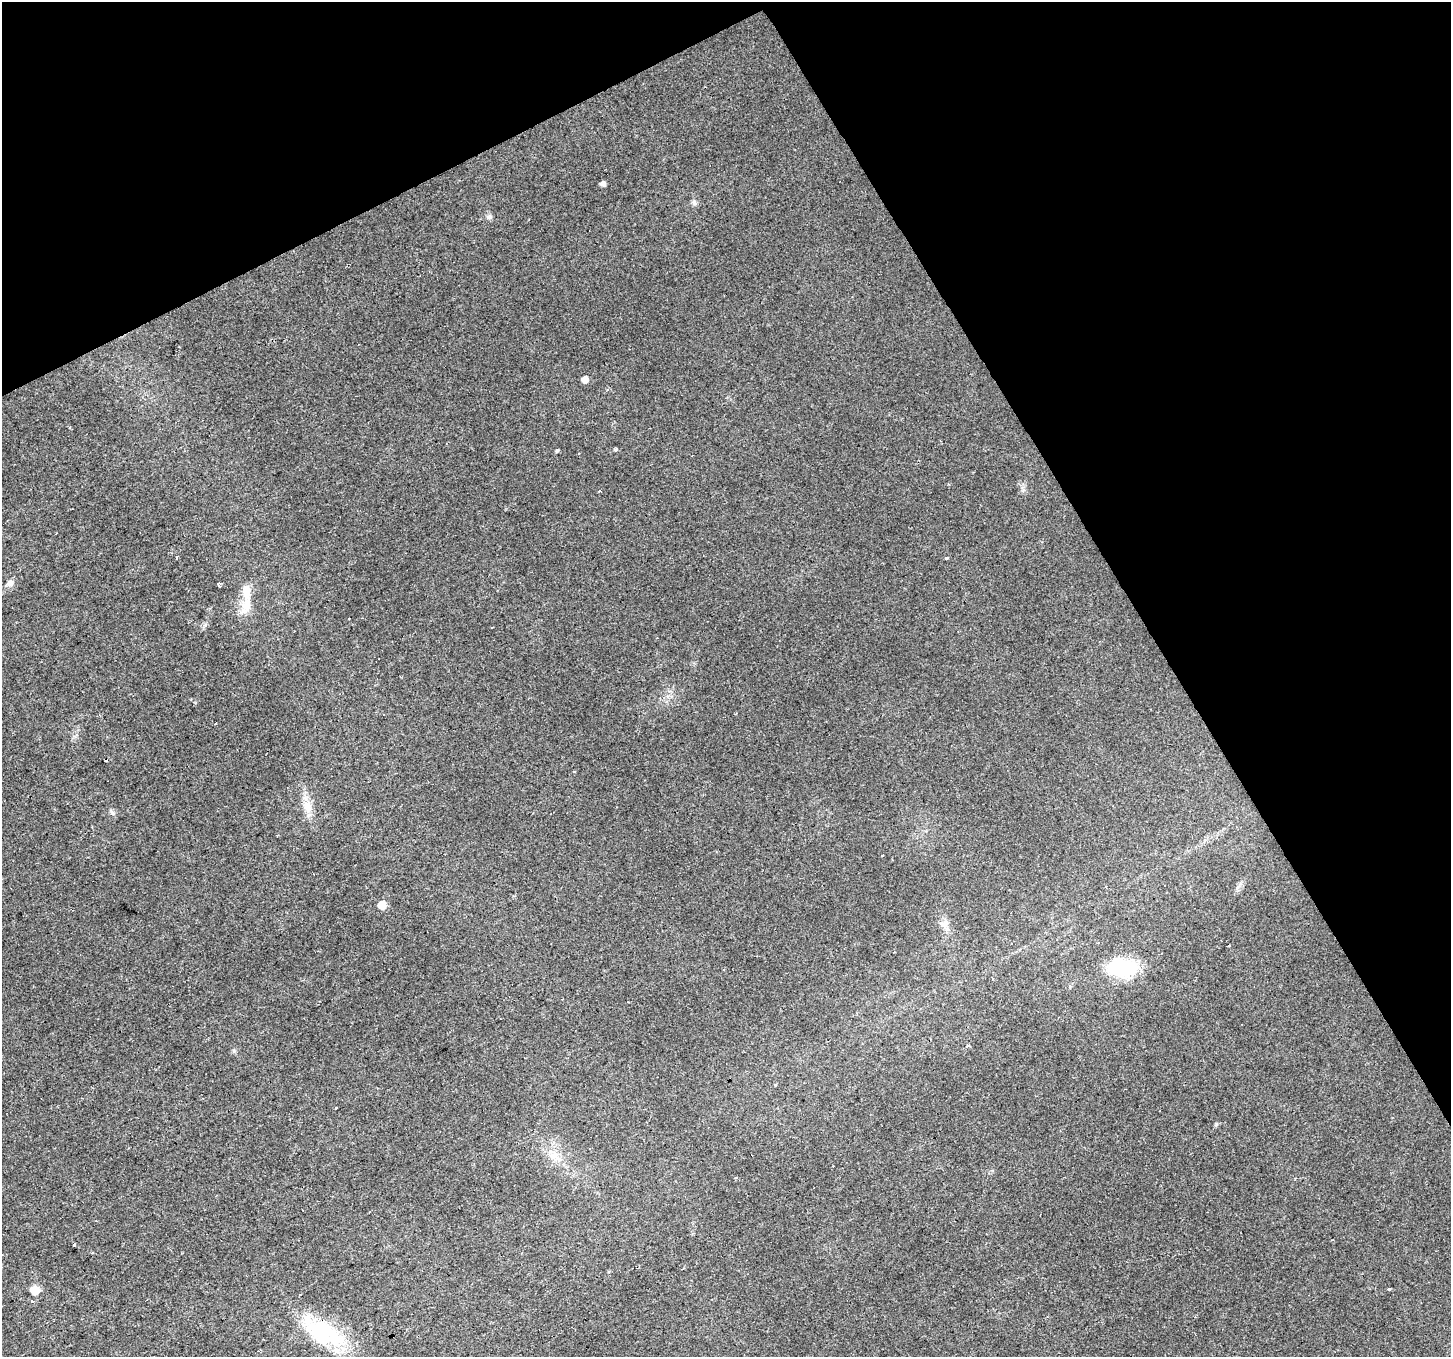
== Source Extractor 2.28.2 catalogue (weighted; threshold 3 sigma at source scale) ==
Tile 3 of 4 x 4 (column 3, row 1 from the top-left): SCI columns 2898-4346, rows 4171-5525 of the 5796 x 5687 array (HDU 1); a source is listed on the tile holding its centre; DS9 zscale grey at full resolution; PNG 1453 x 1359 px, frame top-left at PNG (2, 2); no overlay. Shown black and unused: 28% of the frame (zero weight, under 2 of 3 exposures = <1% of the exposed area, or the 3 px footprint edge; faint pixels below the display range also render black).
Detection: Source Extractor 2.28.2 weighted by HDU 2 'WHT'; one run over the whole footprint, this tile lists its part. Background 0.0148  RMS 0.006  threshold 0.0271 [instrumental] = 3 sigma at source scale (4.5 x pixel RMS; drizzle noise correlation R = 1.50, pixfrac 1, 0.0396/0.0396 arcsec/px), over >= 5 px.
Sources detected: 40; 12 cosmic-ray / hot-pixel residue — not listed; the other 28 listed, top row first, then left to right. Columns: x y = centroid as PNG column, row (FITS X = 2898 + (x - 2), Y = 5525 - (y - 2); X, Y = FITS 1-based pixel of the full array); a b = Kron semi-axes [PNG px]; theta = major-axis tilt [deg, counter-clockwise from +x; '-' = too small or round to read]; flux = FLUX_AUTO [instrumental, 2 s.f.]
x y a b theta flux
603 184 5 5 - 2.3
694 202 8 6 -75 1.6
489 217 7 6 - 1.4
585 380 6 5 - 4.4
615 449 3 3 - 13
557 451 5 3 - 0.85
599 491 3 3 - 1.2
176 557 3 3 - 3
946 557 3 3 - 9.3
9 583 10 8 39 3
218 584 5 4 - 4.7
247 591 29 12 -84 12
574 772 3 2 - 0.87
307 805 14 11 85 6.4
113 813 6 5 - 1.3
1106 886 3 3 - 0.58
382 905 6 6 - 13
945 925 18 9 -57 4.6
1229 945 3 3 - 1.6
1122 967 31 18 1 38
335 1108 3 3 - 4.5
554 1156 18 9 -20 6.9
986 1234 2 2 - 0.44
74 1244 4 3 - 5.9
1389 1288 3 3 - 13
35 1290 6 6 - 15
32 1302 3 3 - 1.7
323 1332 61 26 -31 48
Overlapping masked pixels (flux is a lower limit): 1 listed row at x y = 323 1332
Unlisted compact peaks at least as high as the median listed source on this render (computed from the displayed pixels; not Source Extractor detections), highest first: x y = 1216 1124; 205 625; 1023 490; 234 1051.